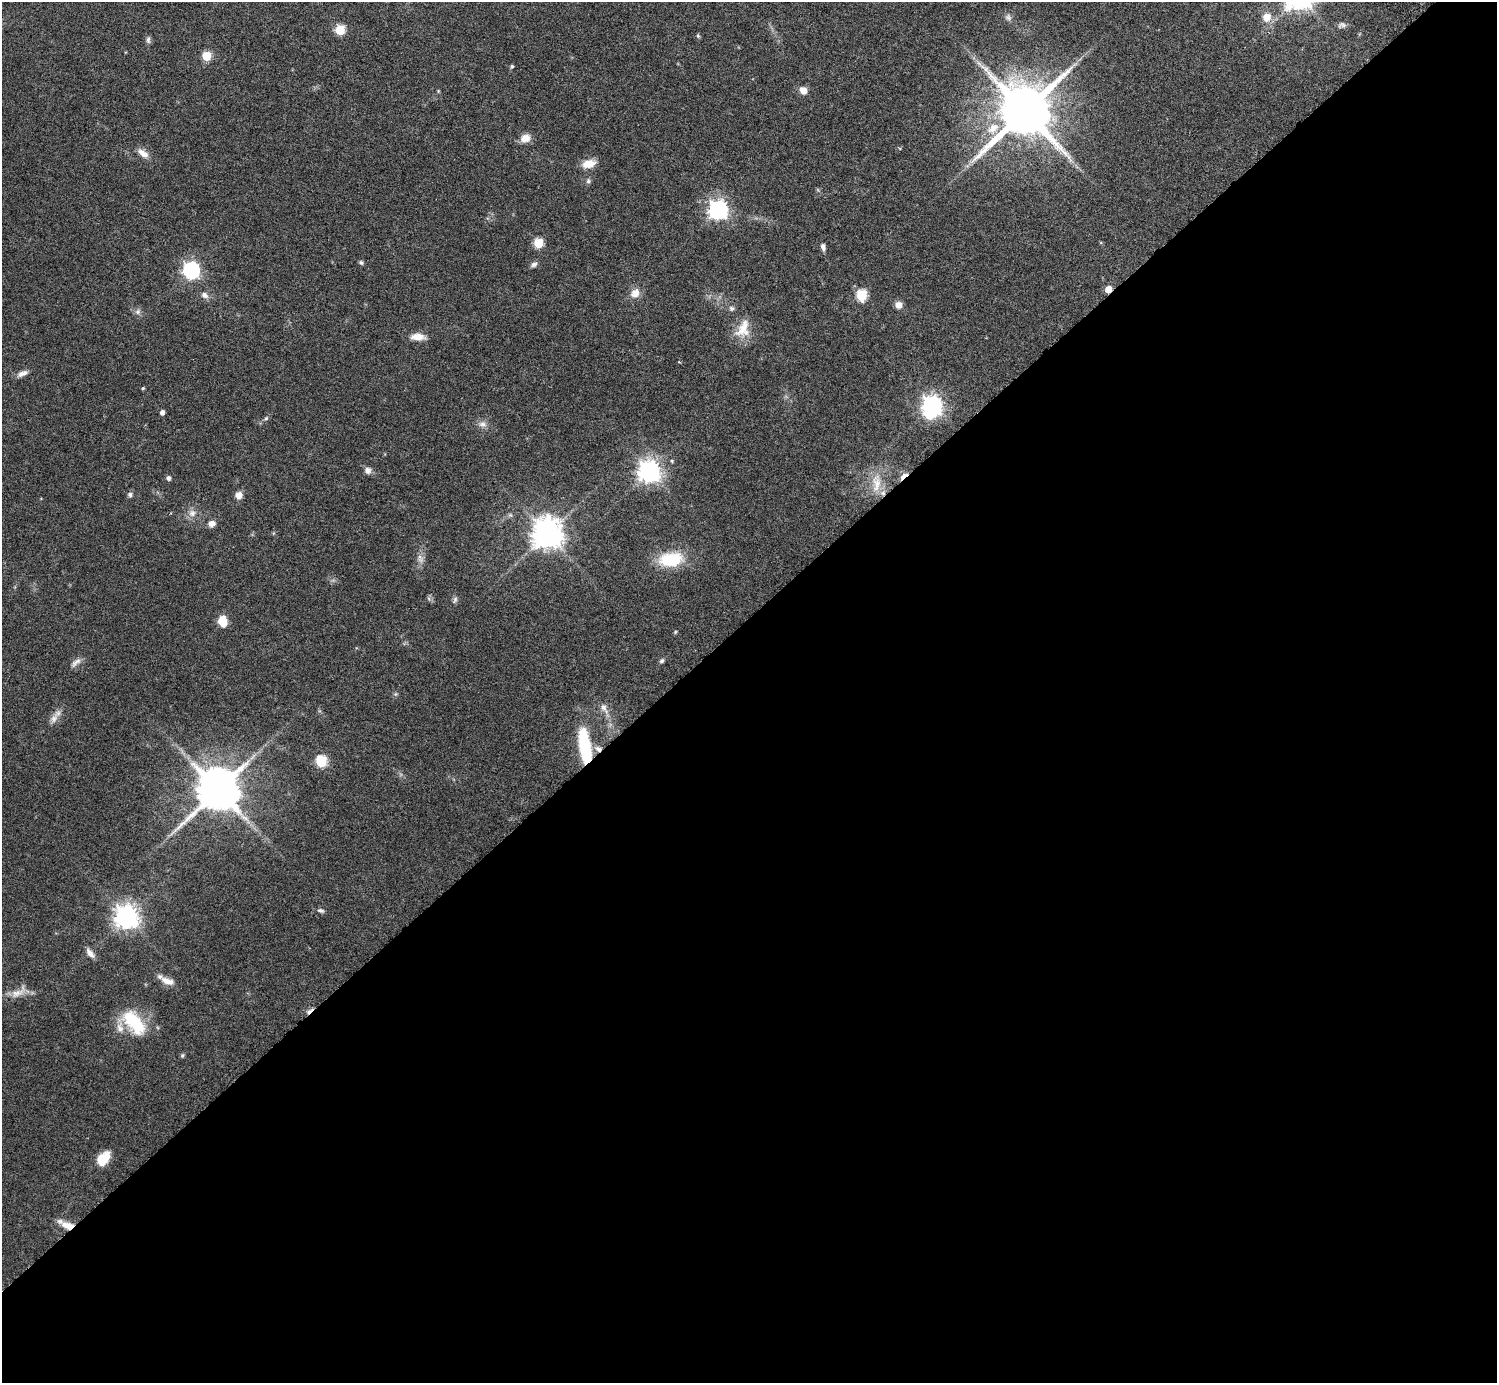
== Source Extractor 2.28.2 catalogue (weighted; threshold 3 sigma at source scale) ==
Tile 15 of 4 x 4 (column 3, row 4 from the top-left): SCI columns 3036-4530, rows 199-1579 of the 6029 x 6026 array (HDU 1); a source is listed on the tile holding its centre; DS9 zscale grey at full resolution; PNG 1499 x 1385 px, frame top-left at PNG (2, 2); no overlay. Shown black and unused: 55% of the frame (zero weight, under 3 of 6 exposures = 3% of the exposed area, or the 3 px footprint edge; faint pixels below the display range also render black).
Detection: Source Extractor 2.28.2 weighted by HDU 2 'WHT'; one run over the whole footprint, this tile lists its part. Background 0.0569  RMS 0.0044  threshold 0.0178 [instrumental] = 3 sigma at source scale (4.09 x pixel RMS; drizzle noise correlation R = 1.36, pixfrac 0.8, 0.05/0.05 arcsec/px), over >= 5 px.
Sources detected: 74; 1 inside a brighter object's white glare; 1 cosmic-ray / hot-pixel residue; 1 long thin detection or spike segment (spike, bleed or trail) — not listed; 1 inside a brighter listed object's ellipse — not listed separately; the other 70 listed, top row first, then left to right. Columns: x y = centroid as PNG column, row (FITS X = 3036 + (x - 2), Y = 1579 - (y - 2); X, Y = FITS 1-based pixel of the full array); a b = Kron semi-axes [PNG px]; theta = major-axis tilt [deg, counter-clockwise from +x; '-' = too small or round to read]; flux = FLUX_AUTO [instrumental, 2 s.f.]
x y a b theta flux
1008 17 9 7 -70 1.3
1267 17 9 8 - 4.7
1342 25 12 7 3 1.4
340 30 6 5 - 18
698 36 6 4 -46 0.5
148 40 9 6 -84 1.1
206 56 5 5 - 15
512 66 5 4 - 0.6
803 90 8 7 - 3.2
438 91 4 4 - 0.39
1025 111 16 14 45 3000
993 128 19 12 41 6.9
525 138 12 10 15 3.6
143 153 17 8 -37 3
589 164 18 10 12 4.5
588 181 7 6 - 0.88
718 210 8 7 - 180
539 243 6 5 - 16
823 247 8 5 -75 1.5
361 262 7 4 -62 0.69
534 264 8 6 32 1.4
191 270 7 7 - 130
1108 289 5 5 - 5.2
635 293 11 9 42 4
204 295 10 7 -31 1.8
861 295 6 5 - 26
898 305 7 7 - 2.7
731 308 7 6 - 1.1
138 312 8 6 47 1.2
743 329 27 17 65 8.1
417 337 16 8 -1 4.2
22 373 15 6 24 2.2
143 388 4 4 - 0.49
932 405 7 7 - 200
162 412 5 4 - 1.7
266 418 6 5 - 0.7
482 424 11 8 -3 2.1
368 470 9 8 - 1.8
649 471 8 8 - 300
903 476 10 4 38 6
169 478 6 5 - 0.9
876 483 28 12 89 7.6
130 495 6 6 - 1.1
239 495 8 8 - 2.5
192 513 10 10 - 2.6
212 524 8 7 - 2.3
547 534 9 9 - 650
420 559 13 7 -73 2.3
671 559 30 17 7 17
455 600 10 5 72 1
223 621 11 8 -82 6.4
675 632 5 4 - 0.42
662 661 5 5 - 1
76 662 16 6 39 2
395 694 6 5 - 0.66
604 708 14 8 -64 2.7
54 719 13 8 62 2.6
585 746 35 11 -81 29
598 749 10 7 -38 2.2
321 761 6 6 - 28
218 790 13 12 - 1800
321 910 10 5 -15 1
127 917 8 8 - 360
90 953 14 6 -50 2.3
167 981 19 8 -19 3.7
18 992 27 9 36 4.2
134 1023 34 17 -50 20
182 1055 6 5 - 0.6
103 1158 16 10 49 8.4
68 1225 17 9 -17 5
Overlapping masked pixels (flux is a lower limit): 5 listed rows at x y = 1108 289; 903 476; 585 746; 598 749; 68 1225